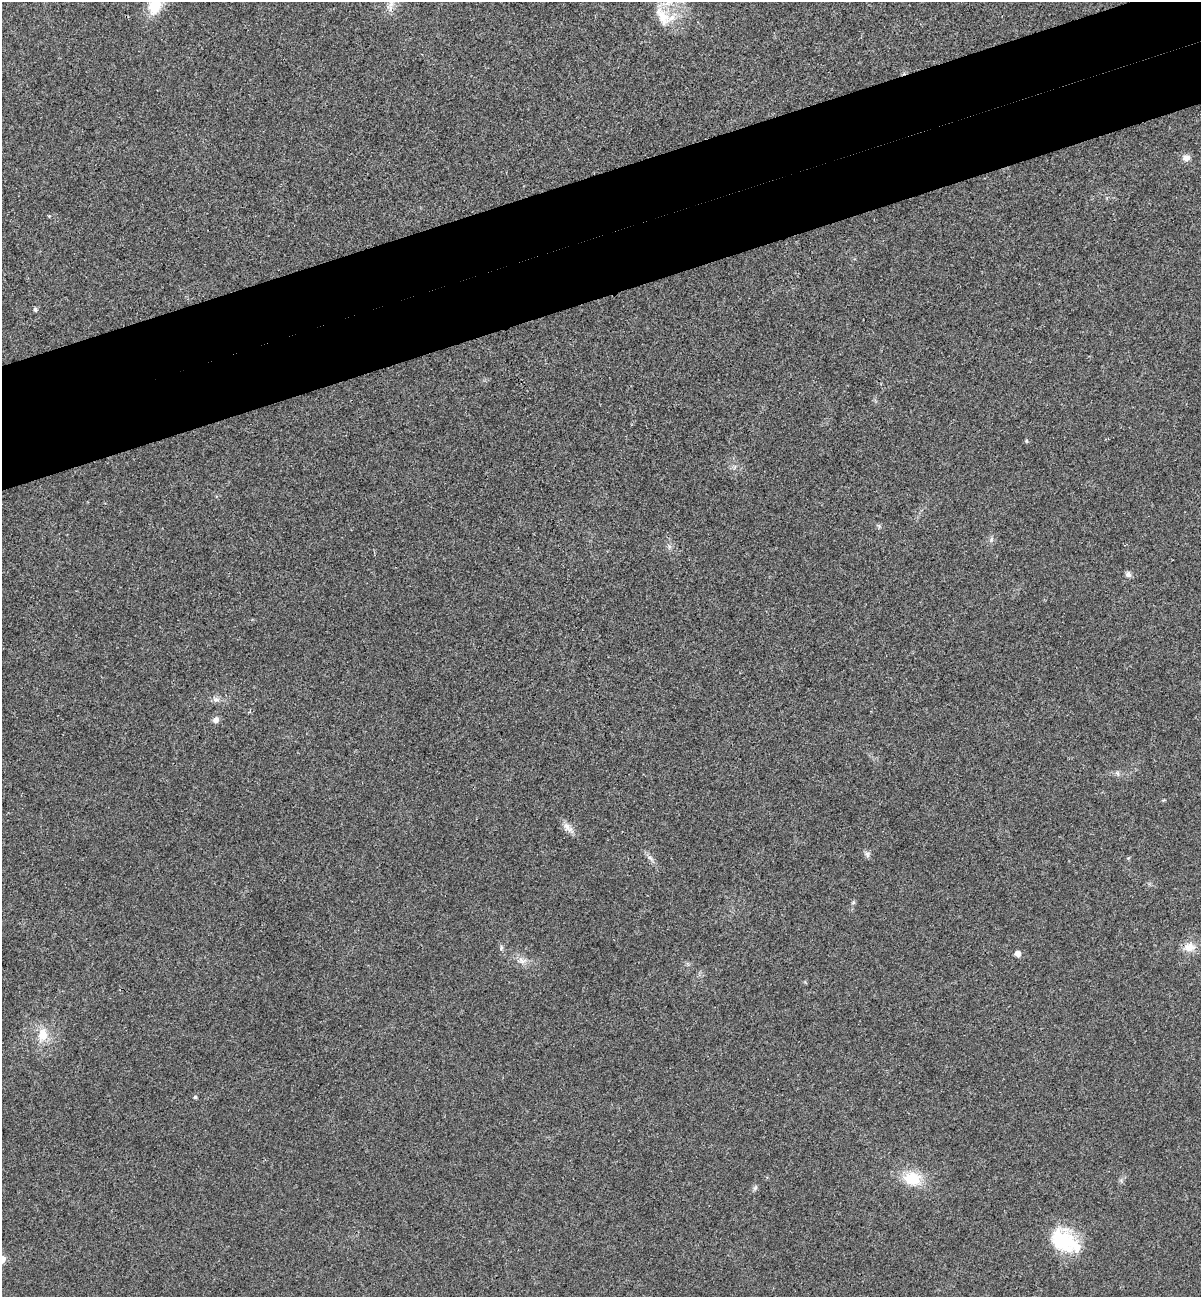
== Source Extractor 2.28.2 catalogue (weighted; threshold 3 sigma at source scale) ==
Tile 10 of 4 x 4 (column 2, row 3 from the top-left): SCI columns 1365-2563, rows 1355-2649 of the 5253 x 5299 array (HDU 1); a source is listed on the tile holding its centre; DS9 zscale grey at full resolution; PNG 1203 x 1299 px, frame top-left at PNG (2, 2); no overlay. Shown black and unused: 10% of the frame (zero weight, under 3 of 4 exposures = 6% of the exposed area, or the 3 px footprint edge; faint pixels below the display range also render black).
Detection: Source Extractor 2.28.2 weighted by HDU 2 'WHT'; one run over the whole footprint, this tile lists its part. Background 0.0197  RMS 0.0064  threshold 0.0286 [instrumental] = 3 sigma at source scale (4.5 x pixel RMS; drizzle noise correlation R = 1.50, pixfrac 1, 0.05/0.05 arcsec/px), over >= 5 px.
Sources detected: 22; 1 inside a brighter object's white glare — not listed; the other 21 listed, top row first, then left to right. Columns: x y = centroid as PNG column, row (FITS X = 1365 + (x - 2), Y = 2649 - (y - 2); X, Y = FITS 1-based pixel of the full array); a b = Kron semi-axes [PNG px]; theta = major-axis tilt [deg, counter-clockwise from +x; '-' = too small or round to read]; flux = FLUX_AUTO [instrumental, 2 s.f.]
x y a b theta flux
391 4 12 6 62 3.6
155 5 17 12 68 18
662 16 31 12 -63 12
1186 158 11 8 9 3.1
35 309 5 4 - 1.4
1128 574 8 7 - 2
216 699 8 6 -19 2.1
216 720 7 6 - 2.6
567 827 13 7 -54 3.8
867 854 9 5 -84 1.6
649 857 7 4 -19 1.2
853 903 6 4 20 0.78
1189 947 13 11 20 6.7
501 948 6 4 72 0.9
1017 953 5 5 - 4
522 961 13 8 -8 3.9
43 1035 16 11 -87 9.3
195 1097 4 4 - 0.92
912 1179 20 14 -11 17
755 1188 6 5 - 1.1
1064 1241 34 24 -35 32
Isophote crosses this tile's border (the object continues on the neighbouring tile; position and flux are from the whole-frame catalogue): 1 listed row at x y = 155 5
Unlisted compact peaks at least as high as the median listed source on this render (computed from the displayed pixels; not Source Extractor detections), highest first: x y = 1026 441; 991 540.